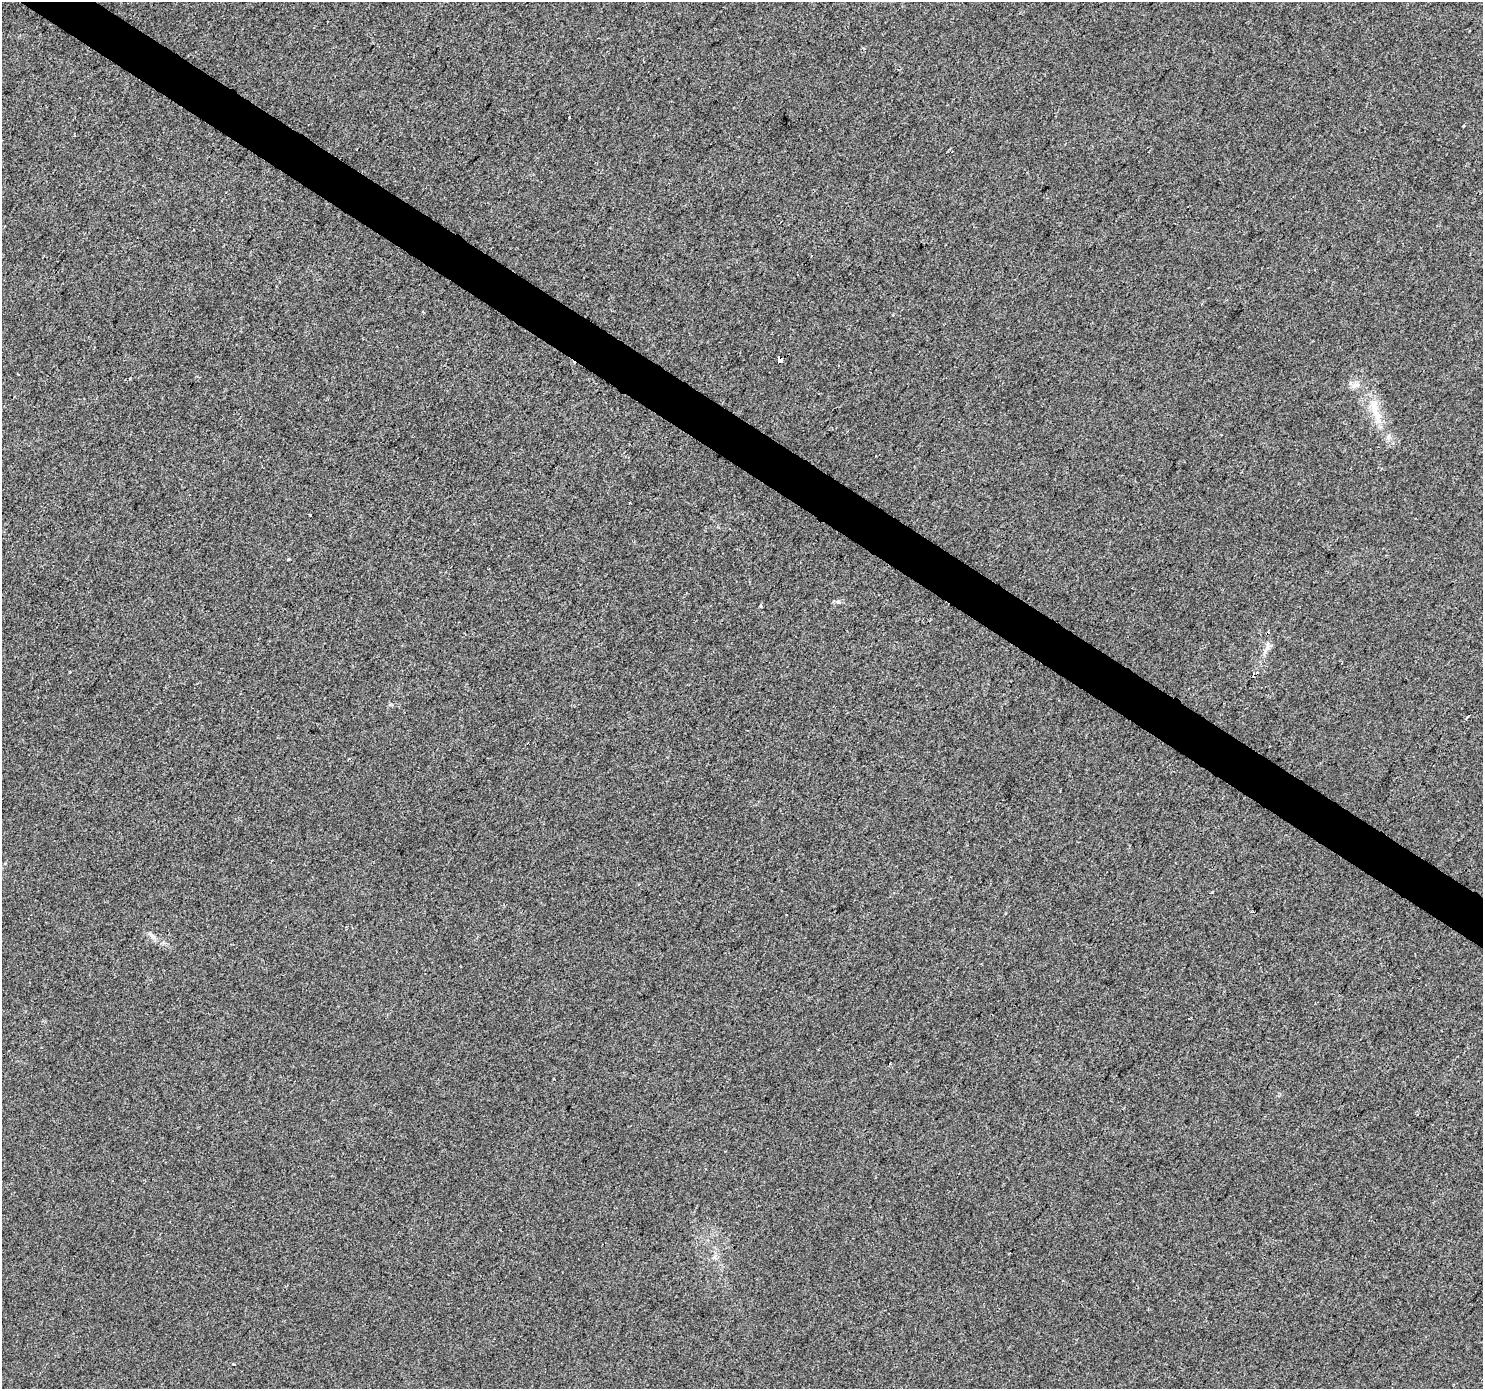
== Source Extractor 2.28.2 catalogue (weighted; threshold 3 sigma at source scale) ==
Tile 11 of 4 x 4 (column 3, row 3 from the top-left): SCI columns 2963-4443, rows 1572-2958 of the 5930 x 5985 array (HDU 1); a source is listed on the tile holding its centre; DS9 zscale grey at full resolution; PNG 1485 x 1391 px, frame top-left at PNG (2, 2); no overlay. Shown black and unused: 3% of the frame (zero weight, under 2 of 3 exposures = <1% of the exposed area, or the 3 px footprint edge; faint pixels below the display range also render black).
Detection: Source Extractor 2.28.2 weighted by HDU 2 'WHT'; one run over the whole footprint, this tile lists its part. Background 0.00612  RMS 0.0046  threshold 0.0208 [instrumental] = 3 sigma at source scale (4.5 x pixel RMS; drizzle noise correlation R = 1.50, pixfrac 1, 0.0396/0.0396 arcsec/px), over >= 5 px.
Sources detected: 16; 2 cosmic-ray / hot-pixel residue — not listed; the other 14 listed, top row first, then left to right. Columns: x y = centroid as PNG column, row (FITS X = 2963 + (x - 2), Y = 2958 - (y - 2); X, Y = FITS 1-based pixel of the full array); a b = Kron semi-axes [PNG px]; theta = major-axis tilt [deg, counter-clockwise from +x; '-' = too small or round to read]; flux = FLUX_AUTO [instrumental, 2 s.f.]
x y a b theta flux
569 117 3 2 - 0.5
1464 126 3 3 - 0.71
779 359 4 3 - 37
1356 385 14 7 18 2.6
1377 416 30 10 -64 9.8
310 515 3 2 - 0.36
288 559 3 3 - 1.2
760 606 3 3 - 1.9
1254 674 7 3 34 4.5
1468 716 3 3 - 0.47
153 937 9 7 -31 1.7
890 1064 3 3 - 0.66
715 1256 8 4 53 1.1
234 1364 3 3 - 1.3
Overlapping masked pixels (flux is a lower limit): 2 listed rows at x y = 779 359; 1254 674
Unlisted compact peaks at least as high as the median listed source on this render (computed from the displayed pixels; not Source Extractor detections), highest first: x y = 838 602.